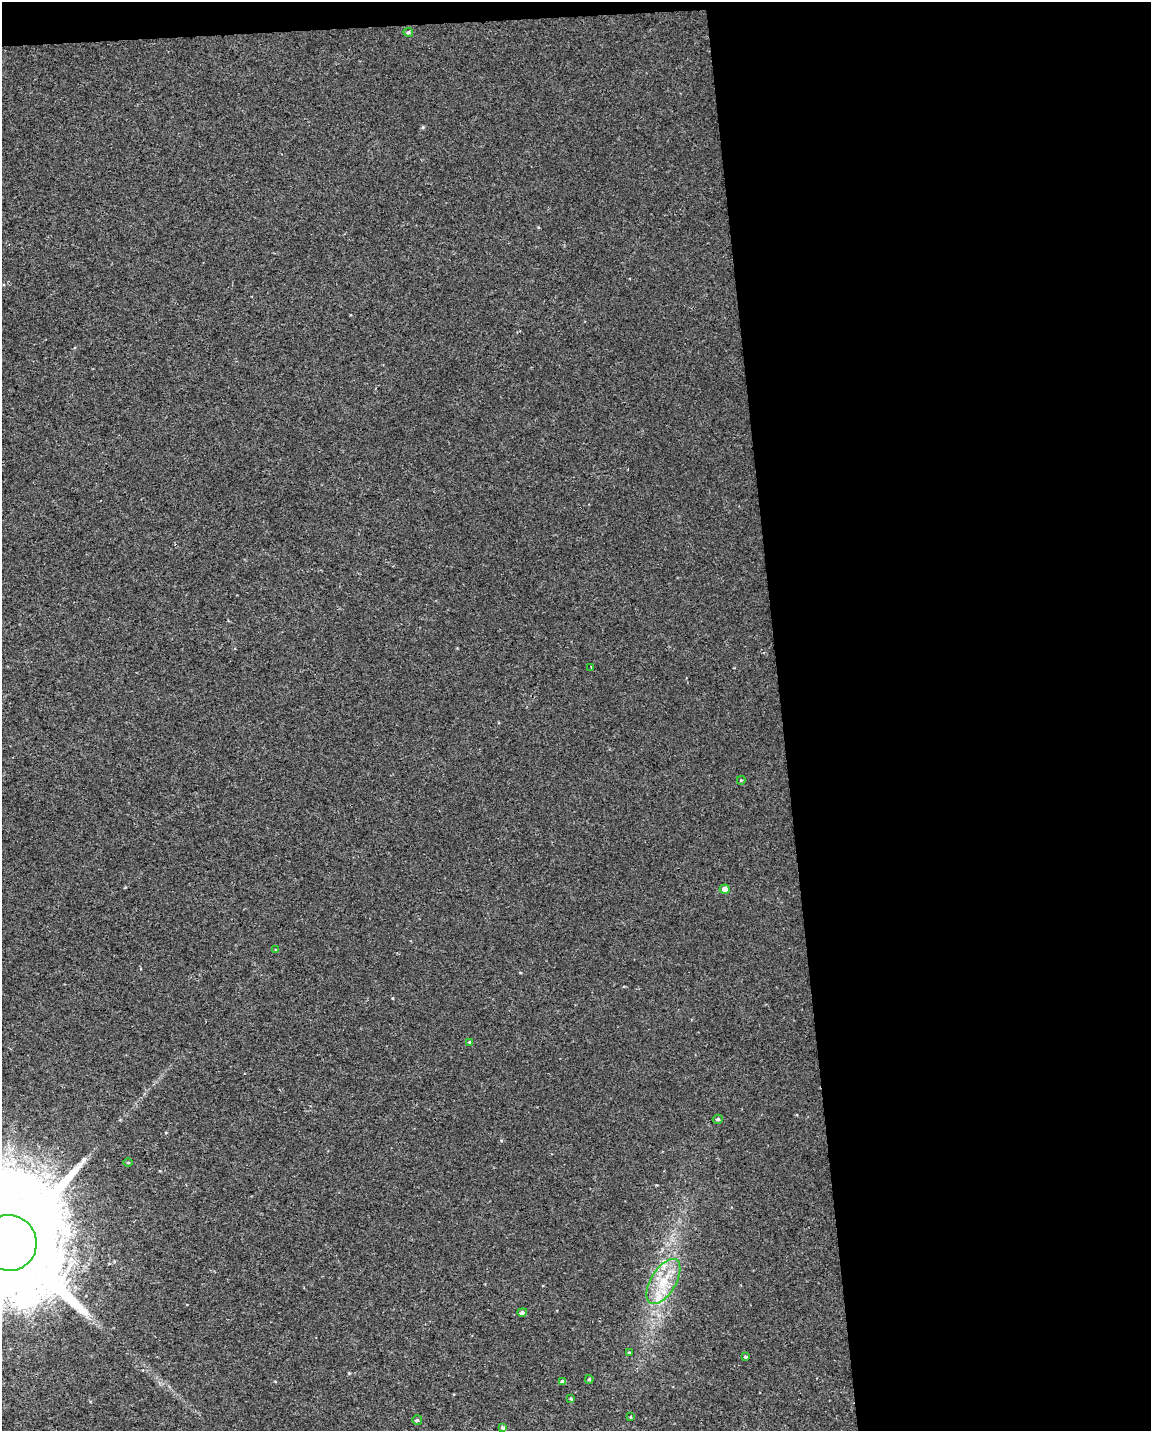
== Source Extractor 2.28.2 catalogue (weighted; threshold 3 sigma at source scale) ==
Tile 4 of 4 x 3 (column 4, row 1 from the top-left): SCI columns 3447-4595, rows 2910-4338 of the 4595 x 4347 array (HDU 1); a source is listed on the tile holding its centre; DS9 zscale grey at full resolution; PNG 1153 x 1433 px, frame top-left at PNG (2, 2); each listed source drawn as its Kron ellipse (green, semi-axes under 4 px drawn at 4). Shown black and unused: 33% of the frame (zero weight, under 2 of 3 exposures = <1% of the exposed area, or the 3 px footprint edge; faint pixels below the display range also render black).
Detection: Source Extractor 2.28.2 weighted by HDU 2 'WHT'; one run over the whole footprint, this tile lists its part. Background 0.00345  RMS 0.003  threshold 0.0136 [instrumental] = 3 sigma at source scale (4.5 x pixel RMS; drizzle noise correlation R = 1.50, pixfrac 1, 0.0396/0.0396 arcsec/px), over >= 5 px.
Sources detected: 20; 1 long thin detection or spike segment (spike, bleed or trail) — neither listed nor drawn; the other 19 listed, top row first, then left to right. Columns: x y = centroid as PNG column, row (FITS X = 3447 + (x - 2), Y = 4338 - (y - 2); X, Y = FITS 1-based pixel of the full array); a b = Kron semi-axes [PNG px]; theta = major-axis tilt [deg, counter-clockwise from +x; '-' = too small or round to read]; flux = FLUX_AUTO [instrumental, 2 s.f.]
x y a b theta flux
408 32 5 4 - 0.49
591 667 4 2 - 0.36
741 780 4 4 - 0.28
725 889 5 4 - 1.8
276 950 4 4 - 0.29
469 1042 3 3 - 0.27
718 1119 5 4 - 0.56
128 1162 5 3 - 0.29
8 1243 28 27 - 15000
663 1281 25 12 59 8.1
522 1312 5 4 - 0.77
629 1352 4 3 - 0.29
746 1357 4 4 - 0.42
589 1379 4 3 - 0.43
563 1382 4 3 - 1
571 1399 4 3 - 0.35
631 1417 4 2 - 0.22
417 1420 5 5 - 0.52
503 1428 4 3 - 0.66
Isophote crosses this tile's border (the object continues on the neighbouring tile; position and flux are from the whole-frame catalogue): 1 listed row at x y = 8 1243